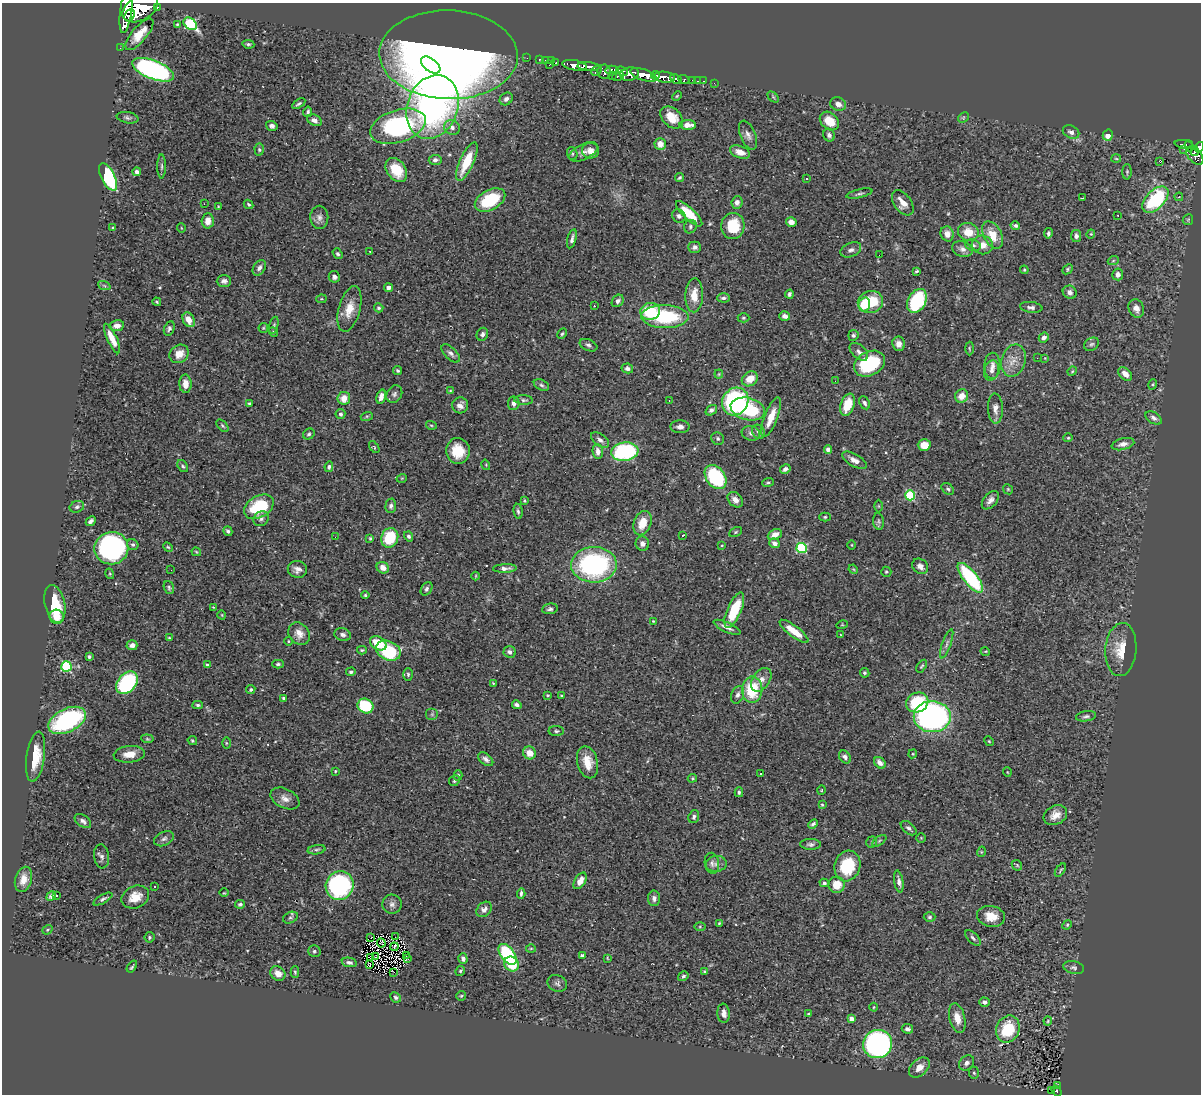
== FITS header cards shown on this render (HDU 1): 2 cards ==
NAXIS1  =                 1199
NAXIS2  =                 1092

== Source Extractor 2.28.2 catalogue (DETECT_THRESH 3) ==
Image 1199 x 1092 px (HDU 1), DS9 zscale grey, 1 PNG px = 1 image px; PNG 1203 x 1096 px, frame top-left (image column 1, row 1092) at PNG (2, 3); each listed source drawn as its Kron ellipse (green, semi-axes under 4 px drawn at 4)
Background 0.669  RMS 0.029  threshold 0.0873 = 3 sigma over >= 5 px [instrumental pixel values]
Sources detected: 429; all 429 listed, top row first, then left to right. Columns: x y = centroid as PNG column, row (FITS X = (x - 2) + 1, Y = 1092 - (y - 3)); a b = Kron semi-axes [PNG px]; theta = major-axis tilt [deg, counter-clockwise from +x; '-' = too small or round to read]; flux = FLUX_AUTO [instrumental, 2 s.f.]
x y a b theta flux
157 7 3 2 - 41
140 8 19 12 29 3200
126 9 24 6 82 1900
130 15 6 4 64 500
177 24 4 3 - 2.3
190 24 7 5 -39 180
139 34 20 7 50 29
248 44 6 4 -9 3.3
120 48 2 2 - 4
448 55 69 44 -2 2200
527 58 2 2 - 6.2
539 59 3 3 - 10
545 60 2 2 - 8.5
551 61 3 2 - 2.6
556 63 3 3 - 14
431 65 11 6 -36 110
549 65 3 2 - 24
574 65 12 5 -9 740
588 67 11 4 -5 630
153 70 22 9 -21 490
597 70 6 3 45 140
612 70 6 4 5 280
622 71 6 3 -23 220
604 72 7 6 - 260
629 74 9 6 12 390
643 75 13 5 -19 1400
655 75 4 3 - 220
612 76 2 2 - 8.8
618 76 6 3 13 77
664 77 11 5 -7 600
676 79 6 4 -32 98
684 79 5 3 - 84
693 81 4 3 - 22
697 81 3 2 - 5.1
704 81 3 2 - 9.7
714 83 3 2 - 3.1
677 96 5 3 - 1.9
773 97 6 4 -45 2.6
506 99 7 5 43 6.7
299 104 7 3 33 3.3
838 104 8 6 -22 10
432 107 33 25 69 840
308 112 5 4 - 4.4
672 117 13 9 -44 34
128 118 11 5 -10 5.7
963 118 6 4 45 2.7
314 120 7 5 -26 8.4
829 121 11 8 -42 36
688 125 8 5 -2 19
272 126 6 5 - 6.3
398 126 29 16 18 310
452 127 8 7 - 10
1071 132 8 6 -27 9.1
748 135 15 7 -68 11
829 135 6 5 - 5.7
1108 135 5 5 - 18
660 144 6 5 - 21
1184 144 9 3 -9 87
1189 146 5 3 - 78
1199 147 5 4 - 150
1184 149 3 2 - 2.9
259 150 6 4 -87 3.3
590 151 8 8 - 12
1195 151 4 3 - 150
583 152 15 7 26 11
740 152 10 6 -21 18
572 154 6 5 - 3.5
1195 156 11 6 -49 210
1116 159 5 3 - 1.8
435 160 6 5 - 6.3
467 161 21 7 65 63
1159 161 3 3 - 35
162 166 12 4 90 4.4
396 170 13 9 -53 52
137 172 4 4 - 6.4
1127 172 7 4 -90 3.4
108 177 15 7 -64 200
679 178 5 3 - 2.8
806 179 3 3 - 6.4
859 194 13 3 13 4.8
1179 197 4 3 - 1.8
1082 198 3 2 - 2
490 200 16 10 28 100
1155 200 16 9 46 160
737 202 6 5 - 7.4
903 203 14 8 -54 21
204 204 2 2 - 15
249 204 5 4 - 3.3
218 206 3 2 - 1.3
689 214 17 6 -44 52
1118 215 2 2 - 1.6
679 216 7 6 - 6.5
319 217 11 9 -89 10
1188 220 5 5 - 2.4
208 221 7 6 - 17
791 222 5 4 - 14
733 226 13 11 89 62
1015 226 5 4 - 4.3
690 227 7 6 - 4.3
113 228 4 3 - 2.3
181 228 4 3 - 1.3
968 232 10 9 - 33
1048 233 5 4 - 4.3
947 234 7 6 - 13
1091 234 4 4 - 2.2
992 235 14 9 -61 35
1076 236 6 5 - 7
572 239 10 4 74 5.8
973 245 8 5 -17 6
982 245 10 9 - 18
695 247 6 5 - 6
962 249 10 7 -20 11
851 250 11 7 23 8.2
370 251 2 2 - 1.6
338 254 6 4 -55 3.5
879 255 2 2 - 0.83
1113 261 5 3 - 2.2
259 268 8 5 57 6.8
1067 269 6 4 44 2.9
1024 270 4 4 - 2.2
917 271 4 3 - 2.6
1118 274 6 5 - 9.6
334 277 6 5 - 5.6
224 281 7 5 1 6.7
104 285 6 4 -20 3
388 288 4 4 - 8.4
1070 292 7 6 - 9.6
789 294 4 3 - 4.4
694 295 17 9 88 27
723 298 6 4 -2 5.3
321 299 5 4 - 2.1
618 301 7 5 49 6.6
917 301 13 9 60 150
157 302 4 3 - 2.5
870 302 13 11 18 66
864 304 7 6 - 63
594 306 3 2 - 2.3
1031 307 11 5 -7 6.9
379 308 5 4 - 3.2
349 309 23 10 75 31
1136 309 9 7 -66 11
650 311 10 8 12 76
785 316 5 4 - 7.5
665 317 23 11 -1 150
743 318 6 4 -1 2.9
189 320 8 5 -60 21
274 325 9 4 75 3.6
117 326 7 5 9 11
263 328 5 4 - 2.1
169 329 7 5 66 5.3
273 332 5 4 - 2.3
482 334 6 5 - 6.5
562 334 5 3 - 2.7
853 335 5 5 - 4.5
1044 337 5 4 - 7
112 338 16 5 -65 25
899 344 7 6 - 10
1092 344 8 6 30 4.5
588 345 9 5 -22 5.4
969 348 7 3 -89 2.2
859 352 11 6 -41 8.3
451 353 11 6 -45 7.8
179 354 10 8 36 23
1037 358 2 2 - 1.5
1045 358 4 4 - 1.6
1014 361 16 12 74 24
869 364 16 12 28 140
992 366 13 8 89 12
627 368 6 5 - 5.6
398 371 4 3 - 3.4
992 371 10 7 75 9.2
1072 371 5 4 - 2.2
719 374 4 4 - 1.9
1125 374 8 5 -45 15
750 379 8 7 - 28
835 381 2 2 - 0.91
185 384 9 6 -88 20
1153 384 5 3 - 2
541 385 8 5 -27 4.6
450 391 4 4 - 2.1
394 394 9 7 59 6.5
962 396 7 6 - 19
381 397 7 4 74 11
344 398 6 6 - 25
524 400 9 5 -3 4.4
669 400 2 2 - 1.5
735 402 14 12 55 240
249 403 4 3 - 2.3
514 403 7 5 85 7.5
865 403 7 5 -64 4.9
460 405 8 8 - 10
848 405 11 7 70 47
995 408 15 7 -87 12
748 409 17 11 -14 160
711 410 6 4 37 5.4
340 414 5 5 - 4.9
367 416 6 4 18 2.6
771 417 21 6 68 32
1154 418 9 5 -32 6.6
431 425 5 3 - 2.1
222 426 7 4 -46 3.4
680 427 9 6 -1 9.8
758 432 7 6 - 5.4
751 433 9 7 -17 7.2
309 434 6 5 - 3.9
1068 438 5 4 - 2.3
718 439 6 6 - 4.1
600 440 10 6 -37 7.4
1123 444 12 5 14 10
924 445 6 6 - 29
374 447 7 3 -54 2.1
828 449 4 4 - 8.7
458 451 13 12 - 48
598 452 7 5 -85 12
625 452 14 9 7 230
854 460 14 6 -30 13
486 465 5 3 - 1.8
183 466 6 4 -53 3.9
329 467 5 4 - 4.4
785 469 5 4 - 7.1
716 477 13 9 -54 160
402 478 5 3 - 1.7
768 482 6 3 21 2.9
948 489 7 5 -43 4
1008 489 5 4 - 2.5
910 495 5 5 - 140
524 500 3 3 - 2.3
735 500 9 6 -44 12
990 500 11 6 49 9.2
391 506 7 5 85 6
879 506 6 4 -89 2.4
77 507 7 5 21 4.8
259 507 16 10 31 100
518 511 8 4 -83 4.5
825 517 6 4 0 3.5
261 519 8 7 - 6.9
91 521 5 4 - 6.5
878 521 8 5 -83 3.9
642 523 13 8 67 32
228 531 5 3 - 4.4
736 532 7 4 28 2.8
683 535 3 2 - 1.4
775 535 7 5 25 14
409 536 5 4 - 4.3
335 537 2 2 - 25
370 538 4 3 - 2.1
390 538 10 8 67 86
774 543 5 4 - 9.7
642 544 7 7 - 9.6
133 545 6 5 - 3.9
722 545 3 2 - 1.3
852 545 5 3 - 1.7
168 547 5 4 - 2.4
111 548 17 16 - 460
802 548 5 5 - 170
196 552 5 3 - 2
594 565 23 18 2 330
920 566 8 7 - 9.5
383 568 6 5 - 15
505 568 12 4 2 7.7
297 569 10 8 -13 11
853 569 5 4 - 1.9
171 570 3 2 - 3.4
886 572 5 5 - 3
110 574 5 3 - 2.2
476 576 4 3 - 1.6
970 578 18 7 -51 190
169 588 7 5 -71 3.4
427 589 7 5 58 4.7
365 595 4 4 - 2.4
55 604 19 10 -78 65
213 607 3 2 - 1.5
550 609 8 5 9 5.2
734 610 19 7 66 71
222 615 4 3 - 1.5
57 617 7 7 - 24
653 621 3 3 - 2.2
842 625 6 3 17 2
727 627 14 5 -24 11
794 631 17 5 -37 34
299 634 12 10 -52 17
343 635 8 6 -16 7.4
841 635 3 2 - 1.3
169 638 4 3 - 2.1
288 641 4 3 - 1.8
378 643 9 6 -32 47
947 644 15 4 71 7.1
132 645 5 5 - 6.7
362 650 5 3 - 2.5
1121 650 27 15 85 45
388 651 13 9 -24 150
985 651 5 3 - 1.6
510 652 6 5 - 7.9
89 657 3 3 - 5.6
278 664 6 4 1 3.6
207 665 4 3 - 3.8
66 666 5 5 - 160
922 666 7 4 57 2.8
351 672 5 4 - 4
865 673 5 4 - 3.1
408 674 6 4 -89 3.7
761 680 13 8 55 16
127 683 13 9 49 240
493 683 3 2 - 1.6
251 690 5 4 - 3.2
752 690 13 10 90 85
548 695 3 2 - 2
738 695 9 6 68 7.5
561 696 3 2 - 2
284 698 3 3 - 3.4
917 702 11 9 22 110
198 705 5 4 - 3.2
517 705 5 4 - 4.7
365 706 8 7 - 99
432 714 6 6 - 3.9
1086 716 10 5 9 5
932 717 18 15 0 660
67 720 20 11 26 280
556 731 7 5 0 3.8
147 739 6 4 -8 2.4
192 741 5 3 - 2.3
989 741 5 4 - 2.1
226 743 6 4 -89 2.2
529 753 6 6 - 22
129 754 16 8 6 25
913 754 4 4 - 2
36 757 25 9 82 42
845 757 7 5 -51 7.5
486 759 8 5 -39 7.4
587 762 16 10 -75 31
880 763 6 5 - 11
335 771 3 3 - 1.9
1007 772 4 3 - 1.6
760 774 2 2 - 1.5
458 775 5 4 - 2.7
692 778 5 4 - 2.4
454 781 6 5 - 3.2
821 790 5 3 - 1.6
739 792 5 3 - 3.5
285 798 15 9 -26 14
822 805 4 3 - 2.2
1055 815 12 9 28 18
694 817 7 5 69 5.2
83 821 9 5 -37 7.2
813 824 5 4 - 4.3
909 828 9 5 -40 5.5
921 838 4 4 - 2
164 839 10 7 26 7.1
879 841 8 4 36 3.5
872 842 5 5 - 3
810 844 10 5 0 5.5
317 850 9 4 10 4.3
981 852 5 3 - 1.6
102 856 12 7 -84 7.4
712 863 10 7 -80 7
716 864 10 8 7 9.3
1017 865 6 4 -46 2.5
847 866 15 12 73 84
1060 870 7 3 54 2.5
23 879 13 8 74 19
580 881 9 5 59 18
899 881 11 4 -80 7.8
824 883 5 4 - 3.6
837 885 8 8 - 33
340 886 14 14 - 320
154 887 3 3 - 2.7
224 893 5 3 - 1.8
521 893 5 3 - 3.9
57 895 3 2 - 2.4
51 896 5 4 - 2.1
135 897 14 11 24 29
654 898 8 6 -88 7.6
103 899 10 4 30 4.5
240 904 5 4 - 3.7
392 904 9 9 - 8.8
484 909 9 6 43 8.3
991 916 14 10 -13 28
930 917 6 4 2 3.3
290 918 8 5 24 3.8
719 923 3 2 - 2.2
1067 925 5 4 - 2.2
700 927 6 4 0 2.6
47 930 5 4 - 2.6
149 937 5 5 - 3.3
395 937 3 2 - 3.2
371 938 2 2 - 0.63
973 938 10 5 -45 5.3
381 943 4 2 - 0.95
394 947 4 3 - 1.6
531 948 5 3 - 2.2
314 951 6 5 - 4.3
507 954 12 6 -53 160
406 956 2 2 - 0.71
582 956 4 4 - 6.6
375 957 3 2 - 2.2
371 958 3 2 - 0.64
607 958 4 2 - 1.5
408 959 3 2 - 3.5
463 959 5 4 - 7
349 962 8 4 -11 6.3
512 964 8 6 -49 49
370 965 3 2 - 1.6
132 966 7 2 54 3.1
1074 967 10 6 -13 5.9
460 971 5 3 - 2.9
295 972 6 4 -89 3
394 972 2 2 - 66
705 972 3 3 - 3
278 973 8 6 -40 16
683 976 5 4 - 3.8
557 983 10 8 -23 7.1
461 996 5 5 - 2.7
396 997 5 5 - 3.4
984 1002 5 4 - 6.3
873 1007 4 3 - 1.8
724 1013 10 6 -86 11
808 1014 4 3 - 2.5
957 1018 15 7 -77 24
851 1019 4 4 - 26
1048 1021 4 4 - 2
907 1029 6 5 - 7.6
1008 1029 14 11 66 77
878 1044 14 14 - 580
966 1063 8 6 44 8.4
919 1068 12 8 42 21
974 1073 6 5 - 3.2
1057 1086 3 2 - 5.8
1052 1091 4 3 - 2.3
1057 1091 6 3 -53 19
At the frame edge (FLAGS 8, measured only in part): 3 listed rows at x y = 140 8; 126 9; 1199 147